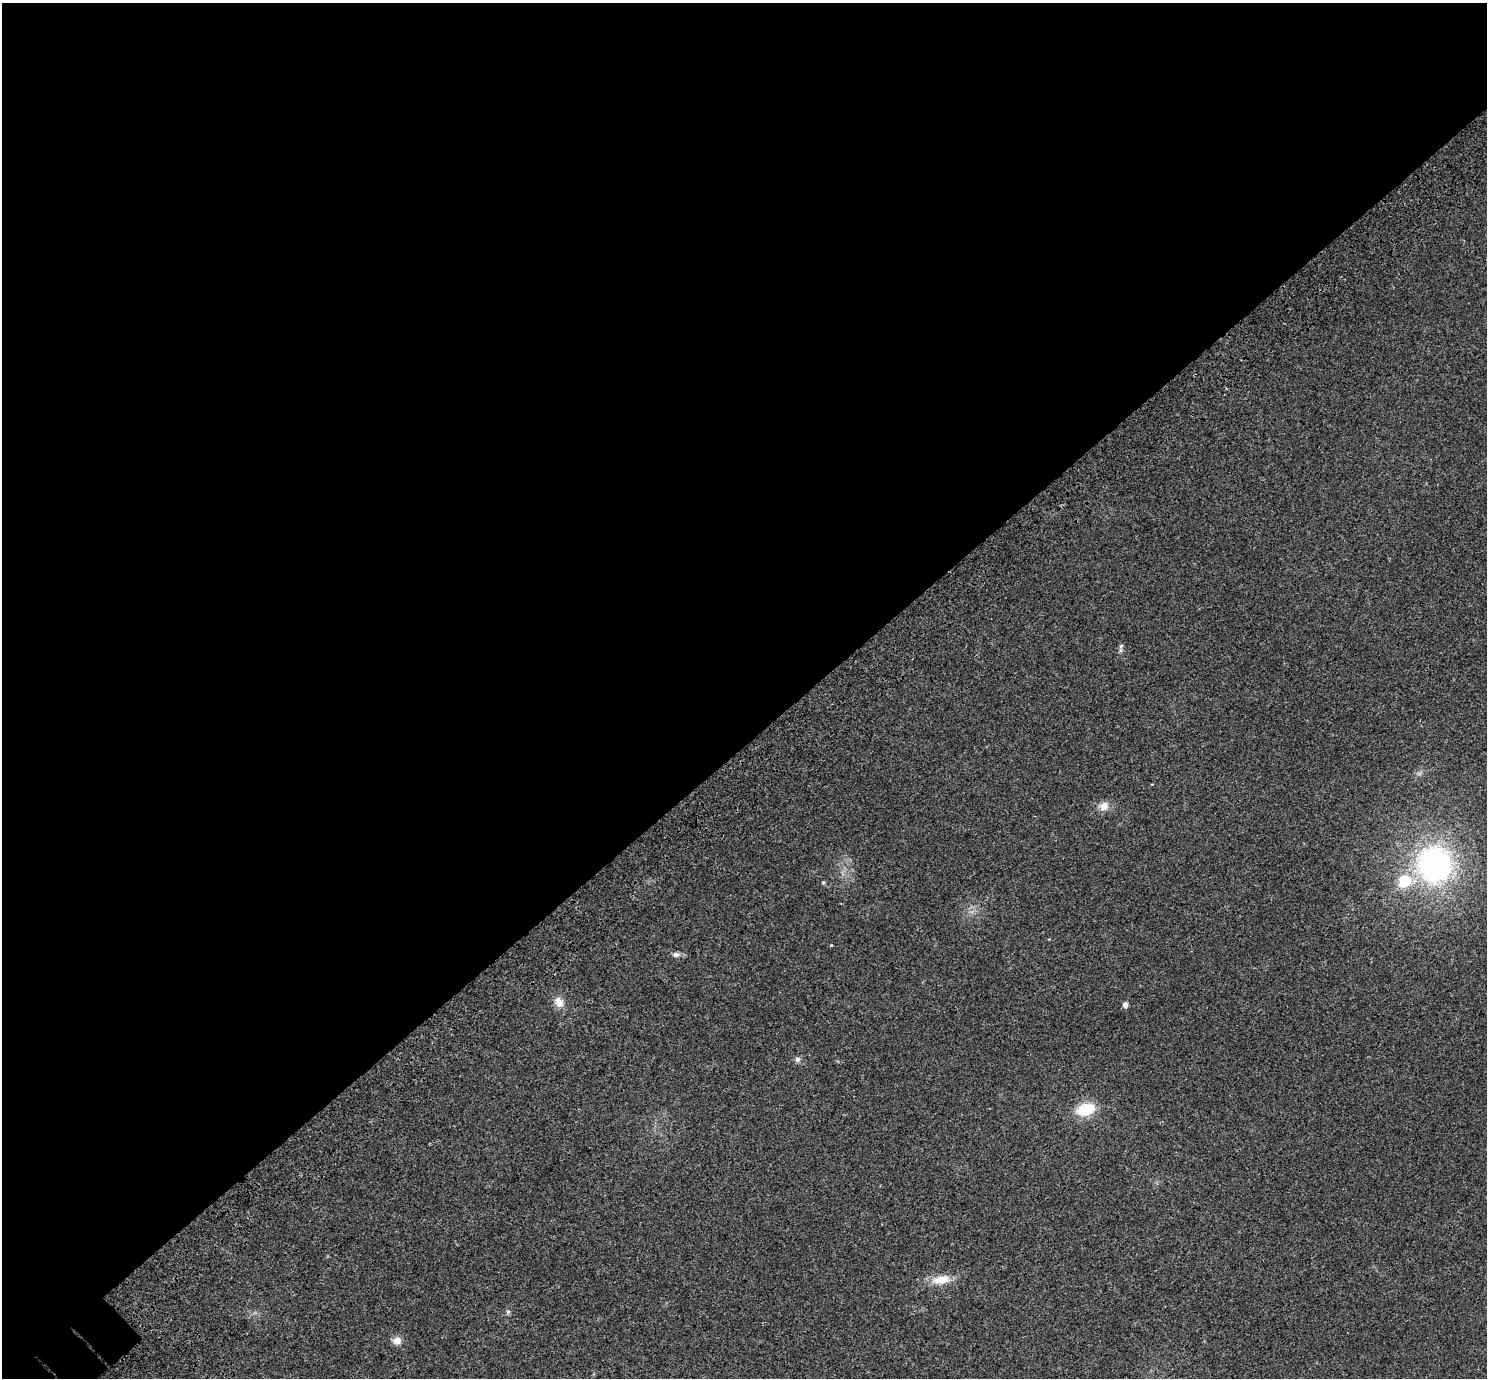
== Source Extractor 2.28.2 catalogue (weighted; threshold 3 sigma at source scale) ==
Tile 2 of 4 x 4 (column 2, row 1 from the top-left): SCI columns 1637-3121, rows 4513-5888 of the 6238 x 6212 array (HDU 1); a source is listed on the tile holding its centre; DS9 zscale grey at full resolution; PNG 1489 x 1380 px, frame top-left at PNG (2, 3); no overlay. Shown black and unused: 54% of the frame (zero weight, under 3 of 4 exposures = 9% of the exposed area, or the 3 px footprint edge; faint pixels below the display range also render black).
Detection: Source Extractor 2.28.2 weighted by HDU 2 'WHT'; one run over the whole footprint, this tile lists its part. Background 0.109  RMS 0.0058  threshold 0.026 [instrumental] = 3 sigma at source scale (4.5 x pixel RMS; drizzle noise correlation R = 1.50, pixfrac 1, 0.0396/0.0396 arcsec/px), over >= 5 px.
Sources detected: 14; all 14 listed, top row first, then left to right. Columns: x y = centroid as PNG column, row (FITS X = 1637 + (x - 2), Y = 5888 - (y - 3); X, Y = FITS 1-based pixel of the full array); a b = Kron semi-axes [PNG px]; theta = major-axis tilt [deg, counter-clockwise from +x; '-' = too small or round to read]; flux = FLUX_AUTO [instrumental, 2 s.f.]
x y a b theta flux
1121 646 7 4 45 0.88
1104 806 13 11 32 4.5
1435 865 32 30 -82 120
1404 881 17 15 44 16
823 882 5 4 - 0.84
831 945 4 3 - 0.49
676 954 9 7 -13 1.9
559 1002 15 11 -67 5.1
1125 1005 5 4 - 2.7
797 1059 7 7 - 1.7
1086 1109 23 14 15 16
941 1280 26 11 7 9.2
508 1312 6 5 - 0.96
397 1341 10 9 - 3.6